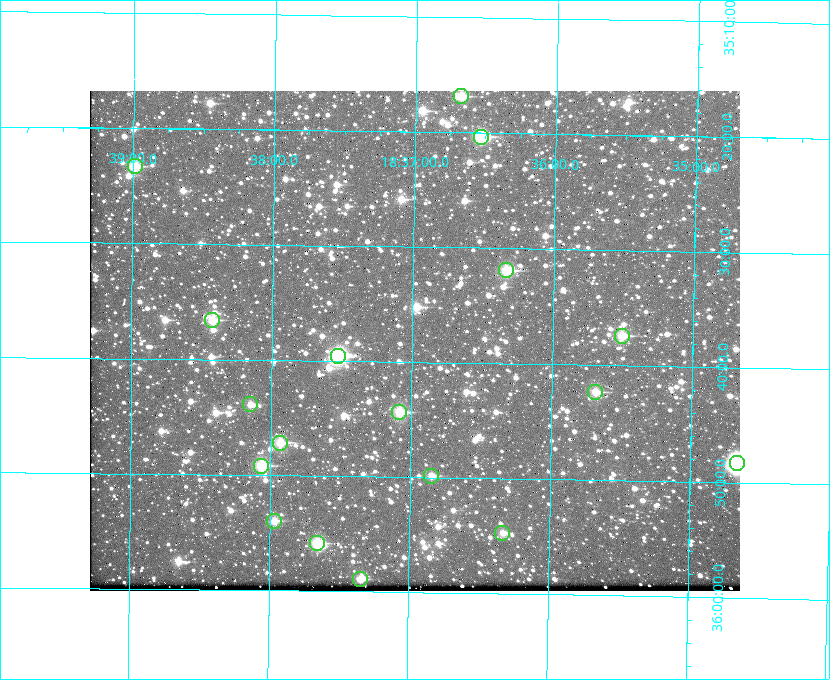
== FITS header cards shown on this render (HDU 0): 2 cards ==
NAXIS1  =                  650 / Width of table row in bytes
NAXIS2  =                  500 / Number of rows in table

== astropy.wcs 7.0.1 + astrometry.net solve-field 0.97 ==
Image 650 x 500 px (HDU 0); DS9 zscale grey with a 90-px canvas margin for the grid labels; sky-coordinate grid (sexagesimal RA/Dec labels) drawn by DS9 from the SOLVED WCS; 18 Tycho-2 reference stars matched to detected sources circled (green)
Header WCS: none
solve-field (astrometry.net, Tycho-2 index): SOLVED blind (the file carries no WCS)
Solved WCS: RA---TAN-SIP/DEC--TAN-SIP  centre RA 18:36:59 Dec +35:38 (279.25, +35.64 deg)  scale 5.21 arcsec/px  FOV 56.5' x 43.4'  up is +179 deg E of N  parity flipped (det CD > 0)
(file carries no celestial WCS; the grid is the blind solution)
Tycho-2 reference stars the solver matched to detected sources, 18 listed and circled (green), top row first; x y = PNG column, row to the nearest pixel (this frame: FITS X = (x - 90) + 1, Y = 500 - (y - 91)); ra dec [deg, ICRS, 3 dp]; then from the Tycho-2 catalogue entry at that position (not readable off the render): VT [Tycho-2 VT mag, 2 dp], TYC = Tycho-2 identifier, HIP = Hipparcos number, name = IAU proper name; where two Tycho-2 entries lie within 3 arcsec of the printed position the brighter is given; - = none
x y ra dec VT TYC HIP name
461 96 279.169 +35.281 10.53 2645-756-1 - -
481 137 279.134 +35.339 9.91 2645-980-1 - -
135 166 279.747 +35.388 10.29 2645-648-1 - -
506 270 279.085 +35.532 9.84 2645-710-1 - -
212 320 279.606 +35.610 10.50 2645-565-1 - -
622 336 278.877 +35.623 10.37 2632-1282-1 - -
338 356 279.382 +35.660 8.88 2649-136-1 91311 -
595 392 278.922 +35.705 10.37 2636-96-1 - -
250 404 279.537 +35.731 11.00 2649-31-1 - -
399 412 279.271 +35.739 10.27 2649-22-1 - -
280 443 279.483 +35.786 9.96 2649-1276-1 - -
737 463 278.667 +35.805 7.78 2636-68-1 91080 -
261 466 279.516 +35.819 10.07 2649-1464-1 - -
431 476 279.212 +35.831 10.99 2649-1529-1 - -
274 521 279.492 +35.899 10.86 2649-1492-1 - -
502 533 279.083 +35.912 11.42 2649-1448-1 - -
317 543 279.414 +35.931 10.32 2649-1381-1 - -
360 579 279.337 +35.982 10.50 2649-1232-1 - -